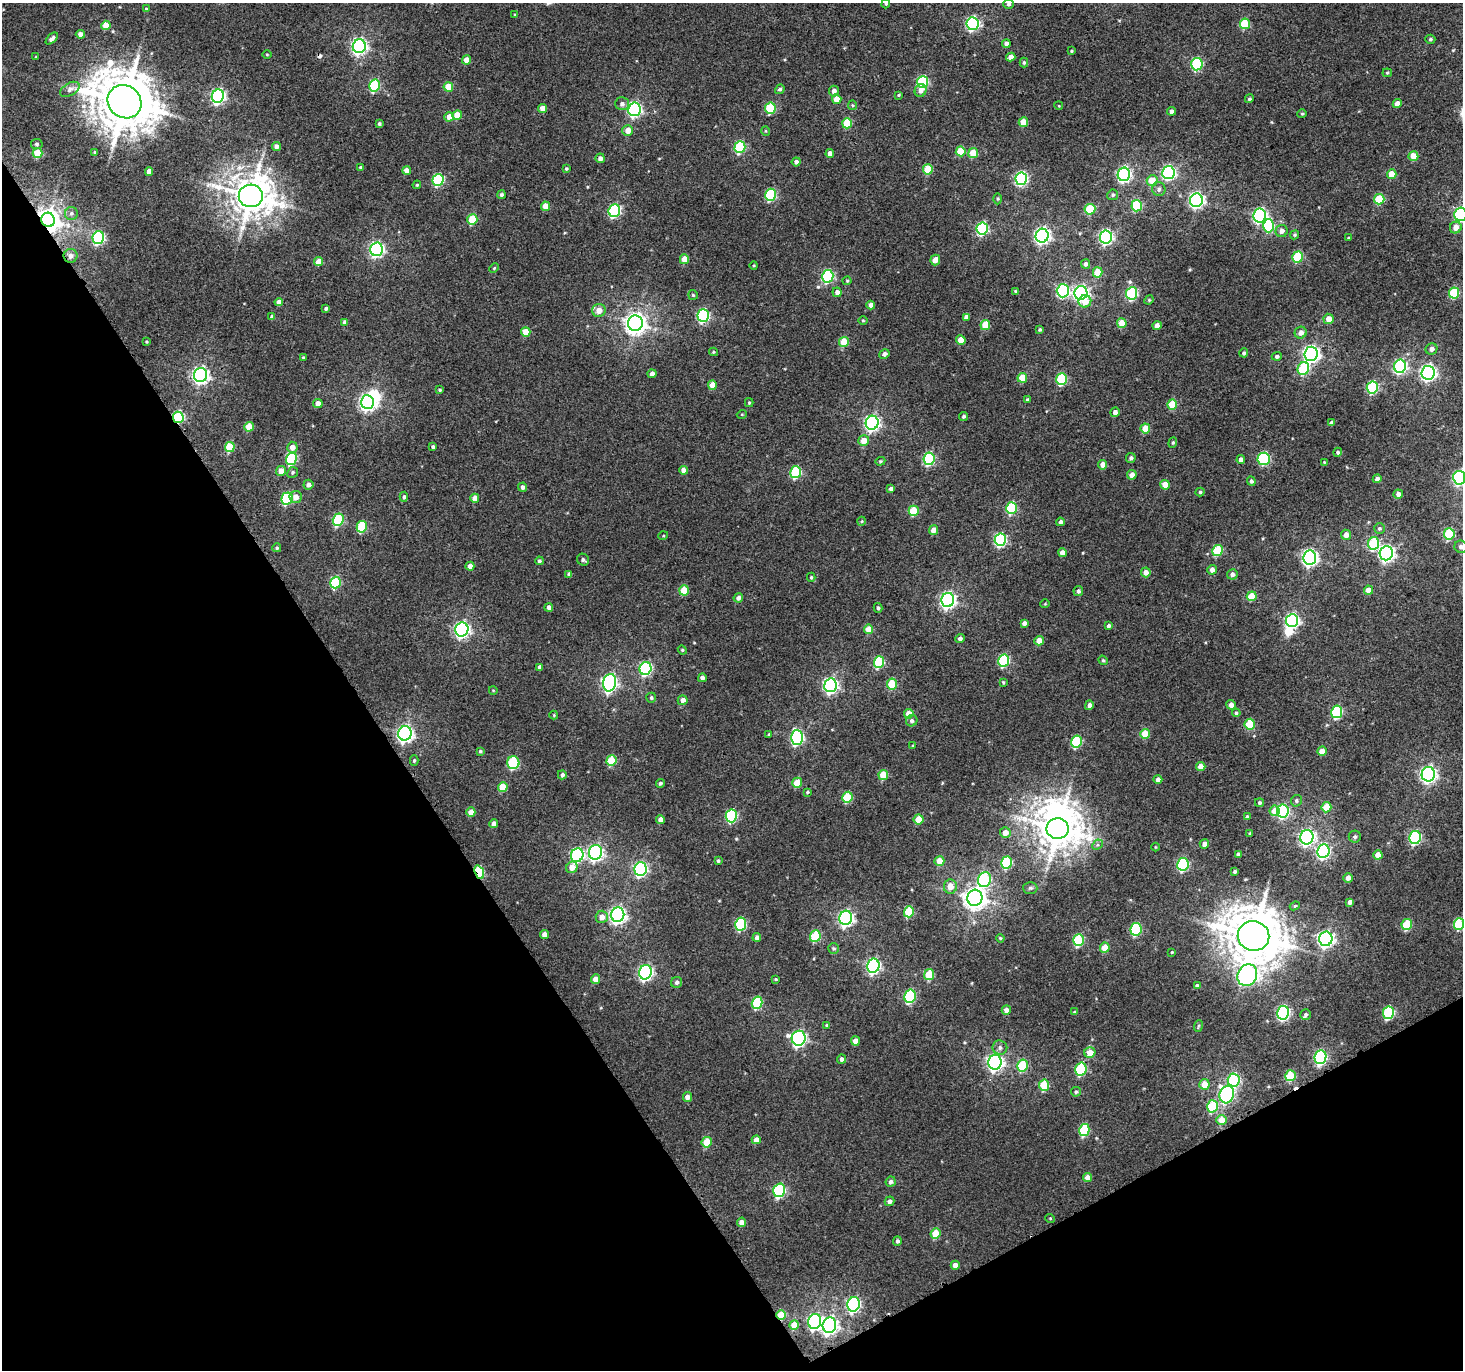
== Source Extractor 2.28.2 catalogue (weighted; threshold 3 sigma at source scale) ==
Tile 14 of 4 x 4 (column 2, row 4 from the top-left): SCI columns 1483-2943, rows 190-1557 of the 5883 x 5787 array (HDU 1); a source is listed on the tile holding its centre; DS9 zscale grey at full resolution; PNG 1465 x 1372 px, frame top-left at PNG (2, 3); each listed source drawn as its Kron ellipse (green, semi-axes under 4 px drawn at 4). Shown black and unused: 31% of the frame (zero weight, under 3 of 4 exposures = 2% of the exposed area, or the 3 px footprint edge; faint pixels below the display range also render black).
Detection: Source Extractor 2.28.2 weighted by HDU 2 'WHT'; one run over the whole footprint, this tile lists its part. Background 0.00159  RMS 0.0052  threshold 0.0235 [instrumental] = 3 sigma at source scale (4.5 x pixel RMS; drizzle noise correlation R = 1.50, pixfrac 1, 0.0396/0.0396 arcsec/px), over >= 5 px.
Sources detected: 404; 4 inside a brighter object's white glare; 2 cosmic-ray / hot-pixel residue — neither listed nor drawn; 1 inside a brighter listed object's ellipse — not listed separately; the other 397 listed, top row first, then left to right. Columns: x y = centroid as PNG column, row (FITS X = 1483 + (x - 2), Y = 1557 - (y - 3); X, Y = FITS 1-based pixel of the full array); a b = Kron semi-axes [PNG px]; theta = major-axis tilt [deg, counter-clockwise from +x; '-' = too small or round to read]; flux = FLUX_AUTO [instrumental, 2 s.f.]
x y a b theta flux
886 4 5 4 - 0.63
1008 4 5 5 - 1.1
146 9 3 3 - 0.64
515 15 3 3 - 0.47
973 24 6 6 - 82
1245 24 5 5 - 22
106 25 4 4 - 8.3
80 34 4 4 - 2.3
52 39 7 4 45 1.8
1430 39 5 4 - 0.83
1006 44 4 4 - 2.2
359 46 7 6 - 160
1072 51 3 3 - 0.59
267 54 4 3 - 0.44
36 57 3 3 - 0.44
1011 57 4 4 - 2.9
466 60 4 4 - 5.7
1024 63 5 4 - 0.72
1197 64 6 5 - 50
1387 73 4 4 - 0.56
923 82 6 5 - 51
375 86 6 5 - 36
448 87 5 4 - 10
70 89 10 6 31 2.2
780 89 5 4 - 1
921 90 6 5 - 2.6
834 91 5 5 - 2.7
899 95 4 3 - 0.54
218 96 7 6 - 120
837 99 5 4 - 6
1249 99 5 4 - 0.82
125 102 18 16 -41 2900
622 104 7 6 - 1.7
1397 104 4 4 - 4.6
852 105 5 4 - 0.69
1059 106 4 3 - 0.39
770 108 6 5 - 25
543 109 4 4 - 5
634 109 7 6 - 110
1171 111 4 4 - 1.8
1302 114 5 4 - 0.62
457 115 5 4 - 8.4
449 117 5 5 - 4.9
1023 122 5 5 - 9.8
379 123 4 3 - 0.81
847 123 5 5 - 17
628 130 5 5 - 5.2
766 131 5 3 - 0.42
37 144 6 5 - 1.1
277 147 4 4 - 2.4
740 147 6 5 - 41
961 151 5 5 - 15
95 152 4 3 - 0.81
38 153 5 5 - 15
973 153 5 5 - 12
830 154 4 4 - 3.1
1413 156 5 5 - 7.4
600 158 5 4 - 2.2
796 162 4 4 - 1.5
360 167 3 3 - 0.54
566 169 4 4 - 0.71
928 169 5 5 - 18
407 170 4 4 - 4.4
149 171 4 4 - 3.5
1168 173 6 6 - 99
1124 174 7 6 - 110
1392 174 5 5 - 7.6
1021 179 6 6 - 80
438 180 6 5 - 44
1152 181 5 5 - 9.2
417 185 4 3 - 0.59
1159 189 7 6 - 1.7
501 195 4 4 - 0.88
771 195 6 5 - 43
1113 195 5 5 - 1
251 196 12 11 - 1400
998 199 5 3 - 0.57
1379 199 5 5 - 19
1196 200 7 6 - 150
545 206 4 4 - 6.2
1137 206 6 5 - 35
1090 209 5 5 - 20
614 211 6 5 - 62
71 213 6 6 - 1.5
1460 214 6 6 - 76
1260 215 7 6 - 120
472 219 5 5 - 16
48 220 7 6 - 520
1268 226 6 5 - 34
1456 228 6 5 - 4
982 229 6 5 - 59
1282 231 6 6 - 2.5
1295 235 5 4 - 0.67
1042 236 7 6 - 160
1106 237 7 6 - 100
98 238 6 5 - 66
1348 238 4 3 - 0.43
376 249 7 6 - 110
70 256 7 7 - 2.8
1298 257 5 5 - 26
684 259 5 4 - 7.6
935 260 5 4 - 4.1
319 262 4 4 - 7.6
1086 264 5 4 - 1.6
754 265 4 3 - 0.45
494 268 5 3 - 0.49
1098 272 5 5 - 11
828 276 6 5 - 60
847 281 4 4 - 0.58
1015 291 4 4 - 0.52
1063 291 6 6 - 70
837 292 4 4 - 2.5
1081 293 7 6 - 130
1132 293 6 5 - 50
1454 293 5 5 - 25
693 295 5 5 - 0.67
1149 300 5 4 - 0.61
1085 301 6 6 - 6.4
279 302 4 4 - 3
871 305 4 4 - 2.3
326 308 4 3 - 1.1
599 310 7 6 - 5.3
703 315 6 5 - 68
272 317 4 4 - 1.8
966 317 4 4 - 1.9
1328 319 5 5 - 4.9
863 321 5 3 - 0.49
345 322 4 4 - 2.2
635 323 8 7 - 390
1122 323 5 4 - 7.8
985 325 5 5 - 11
1157 326 4 4 - 3.3
1040 330 4 4 - 0.7
526 332 5 4 - 7.4
1301 333 6 5 - 2.8
961 340 5 4 - 6.3
146 342 3 3 - 0.53
844 342 5 5 - 14
1431 349 6 5 - 2.3
713 352 4 4 - 0.58
1244 353 4 4 - 1.1
884 354 5 4 - 1.8
1311 354 7 6 - 180
1277 356 5 4 - 1.3
303 357 4 3 - 0.49
1400 366 6 6 - 86
1303 369 6 5 - 32
1428 373 7 6 - 150
652 374 4 4 - 1.8
201 375 7 6 - 190
1022 378 5 5 - 10
1062 379 6 5 - 35
712 385 5 4 - 5.6
1372 388 6 5 - 45
440 390 3 3 - 0.62
1027 399 4 4 - 0.48
367 402 7 6 - 170
749 403 4 4 - 0.6
318 404 5 4 - 3.7
1172 404 5 5 - 12
1115 412 5 4 - 2.9
742 414 5 3 - 0.43
964 416 5 4 - 0.98
178 417 6 5 - 52
872 423 7 6 - 140
1331 423 4 4 - 1.8
249 427 5 4 - 10
1145 428 5 5 - 8.8
864 441 5 5 - 6.6
1173 443 5 4 - 0.68
230 447 5 5 - 18
292 447 5 5 - 3.8
433 447 4 3 - 0.87
1338 452 5 4 - 0.79
1131 458 5 4 - 1.3
291 459 6 5 - 38
929 459 6 5 - 50
1264 459 6 6 - 44
1241 460 4 4 - 2.6
880 461 5 4 - 0.66
1324 462 4 3 - 0.38
1103 465 5 4 - 4.4
683 470 4 4 - 3
281 471 5 4 - 4.5
293 472 5 5 - 0.85
796 472 6 5 - 40
1132 475 5 4 - 3.9
1459 478 7 6 - 85
1377 479 4 4 - 2
1251 481 5 4 - 1.1
308 485 5 5 - 2
1165 485 5 4 - 6.8
523 487 4 4 - 1.7
891 489 4 3 - 1.2
1200 492 4 4 - 0.79
1398 494 4 4 - 2.5
296 497 6 6 - 3.4
404 497 5 4 - 1
475 498 4 4 - 4.2
287 499 6 5 - 42
1011 508 6 5 - 35
914 511 5 5 - 17
338 520 6 5 - 39
862 521 4 3 - 0.48
1060 522 4 4 - 1.3
362 527 6 5 - 24
1379 529 5 5 - 0.99
933 530 5 4 - 3.9
1449 534 5 5 - 27
1346 535 5 5 - 3.4
663 536 5 3 - 0.46
1000 540 6 5 - 69
1374 543 6 5 - 31
1461 547 6 6 - 1.9
277 548 4 4 - 0.67
1217 551 5 5 - 23
1062 553 4 4 - 3.9
1386 553 7 6 - 150
1310 557 7 6 - 170
583 560 6 5 - 1.2
539 561 4 4 - 1
470 566 4 4 - 2.9
1212 570 5 5 - 3.2
1146 572 5 5 - 3.2
569 574 4 3 - 1.2
1232 574 5 5 - 2.2
811 577 4 4 - 0.66
335 583 6 5 - 35
684 590 5 5 - 13
1368 590 4 4 - 5.7
1078 591 5 5 - 1.3
1252 596 5 5 - 11
738 598 5 4 - 2.1
948 600 7 6 - 160
1045 604 5 3 - 0.38
549 607 4 4 - 1.7
878 608 5 4 - 0.88
1292 620 6 6 - 110
1024 623 4 3 - 1.6
1108 626 4 3 - 0.97
462 629 7 6 - 150
869 629 5 4 - 8.8
960 638 5 4 - 1.7
1039 641 5 4 - 5.7
682 650 4 4 - 0.59
1004 660 6 5 - 45
1103 660 5 4 - 0.67
879 662 6 5 - 30
540 667 4 3 - 1.6
645 669 6 6 - 73
702 678 4 4 - 2
1003 682 4 3 - 0.54
610 683 9 6 79 150
892 684 5 5 - 21
830 685 7 6 - 130
493 690 4 3 - 0.37
651 698 5 5 - 0.92
683 700 5 4 - 3
1089 705 5 4 - 2.1
1231 705 5 4 - 2.7
1337 712 6 5 - 42
1236 713 4 4 - 0.85
909 714 5 4 - 7.6
554 715 4 4 - 0.47
912 721 6 5 - 1.4
1250 724 5 5 - 16
405 733 7 6 - 180
769 734 4 3 - 0.65
1145 734 5 5 - 12
797 737 7 6 - 82
1076 742 6 5 - 35
913 746 4 3 - 0.63
480 751 4 4 - 0.66
1322 751 4 4 - 5.8
414 760 5 4 - 0.73
611 760 5 5 - 18
513 763 6 6 - 36
1201 766 4 4 - 4.8
1428 774 7 6 - 170
562 775 4 4 - 1.4
883 775 5 5 - 14
1158 779 4 4 - 2.4
660 783 4 4 - 1
797 783 5 5 - 13
503 787 5 4 - 11
807 792 3 3 - 0.62
847 797 5 5 - 21
1296 801 6 5 - 1
1259 803 4 4 - 0.78
1326 807 5 5 - 12
1275 811 5 5 - 6.6
1283 811 6 6 - 60
471 812 4 4 - 6
731 816 6 5 - 50
1247 817 4 4 - 1.3
919 819 5 5 - 9.3
660 820 4 4 - 3.1
494 823 4 4 - 2.8
1058 829 11 10 - 1400
1005 833 5 5 - 4.3
1250 834 3 3 - 0.62
1307 837 7 6 - 140
1355 837 6 6 - 1.3
1415 837 6 5 - 64
1204 844 5 4 - 2.9
1097 845 6 4 44 0.93
1155 847 4 3 - 0.39
1323 851 7 6 - 85
595 852 7 6 - 130
577 855 7 6 - 74
1238 855 4 4 - 1.4
1378 855 4 4 - 5.3
718 861 4 3 - 0.78
939 861 5 5 - 7.5
1007 862 6 5 - 36
1183 864 6 5 - 54
572 867 6 5 - 5
640 869 7 6 - 100
1235 871 4 3 - 0.9
479 872 7 4 -70 35
1348 878 5 4 - 2.6
984 880 7 6 - 46
950 886 7 6 - 5.5
1030 888 7 6 - 1.2
975 898 8 7 - 420
1350 902 4 4 - 2.1
1295 906 5 4 - 0.64
909 912 6 5 - 24
618 915 7 6 - 170
602 917 6 6 - 4.1
846 918 7 6 - 140
741 924 6 5 - 45
1459 924 6 5 - 29
1407 925 5 5 - 23
1136 929 6 5 - 45
544 934 4 4 - 3.5
815 936 6 5 - 25
1253 936 16 15 - 2400
757 938 4 4 - 1.9
1000 938 4 4 - 0.6
1326 939 7 6 - 170
1079 940 6 5 - 36
834 948 5 5 - 0.9
1105 948 5 5 - 10
1172 952 4 3 - 0.42
873 966 7 6 - 120
645 972 7 6 - 120
929 975 5 5 - 18
1247 975 11 9 63 170
595 979 5 4 - 4.2
775 979 3 2 - 0.48
677 982 5 5 - 1.5
1197 986 4 4 - 1.4
910 996 6 5 - 46
757 1003 6 5 - 34
1006 1010 4 4 - 3
1074 1012 4 3 - 0.51
1283 1013 7 6 - 90
1388 1013 6 5 - 42
1306 1014 6 5 - 1
826 1025 4 3 - 0.49
1198 1026 6 3 71 0.54
799 1038 7 7 - 130
855 1041 4 4 - 3.9
1000 1047 7 7 - 1.8
1090 1053 5 5 - 7.3
1320 1057 7 6 - 78
842 1059 4 4 - 1.5
995 1062 7 6 - 170
1022 1066 6 5 - 23
1081 1069 6 5 - 38
1290 1076 5 5 - 17
1234 1080 6 6 - 52
1204 1084 5 5 - 8.3
1044 1085 5 5 - 19
1076 1092 5 4 - 1
1227 1094 9 7 72 110
687 1097 5 4 - 3.3
1212 1106 6 5 - 30
1222 1120 5 5 - 8.3
1084 1130 6 5 - 31
756 1140 4 4 - 3.7
707 1142 5 5 - 14
1088 1177 4 4 - 4
891 1182 5 5 - 1.8
779 1190 7 6 - 65
890 1201 5 4 - 1.9
1050 1218 5 3 - 0.4
742 1222 5 4 - 3.4
936 1234 5 5 - 14
897 1241 5 4 - 1.3
955 1265 4 4 - 3.8
854 1304 7 6 - 98
781 1315 5 5 - 14
815 1321 7 6 - 110
794 1325 5 4 - 7.3
829 1325 8 6 74 170
Overlapping masked pixels (flux is a lower limit): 6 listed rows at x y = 770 108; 48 220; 70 256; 178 417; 479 872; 781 1315
Isophote crosses this tile's border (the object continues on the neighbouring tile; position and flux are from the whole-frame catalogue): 5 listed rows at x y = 886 4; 1460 214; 1459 478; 1461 547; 1459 924